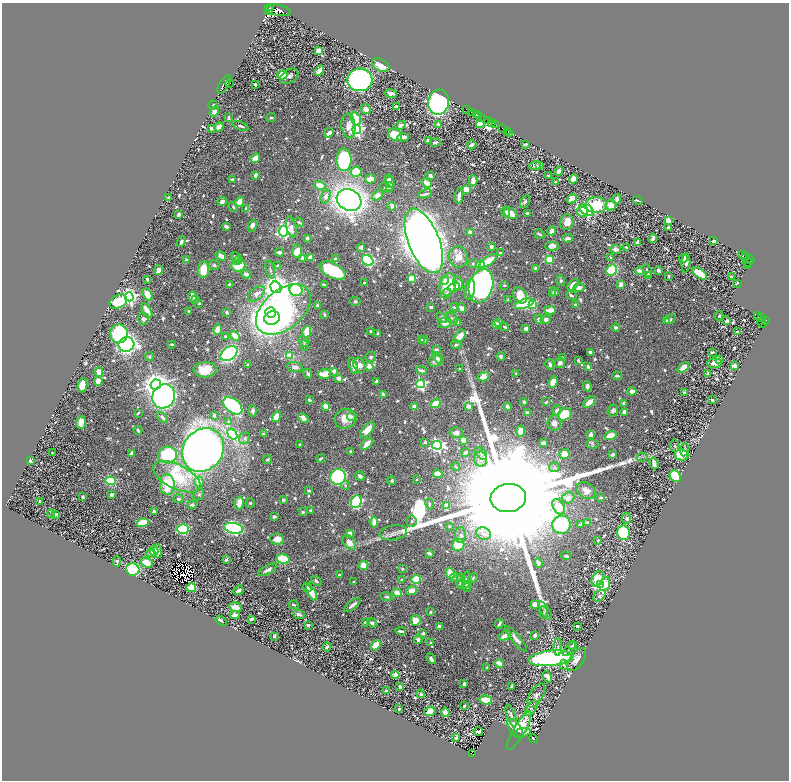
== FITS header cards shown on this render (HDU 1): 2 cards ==
NAXIS1  =                 1574
NAXIS2  =                 1556

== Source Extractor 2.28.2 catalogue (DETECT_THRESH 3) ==
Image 1574 x 1556 px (HDU 1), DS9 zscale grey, zoomed out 1/2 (1 PNG px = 2 x 2 image px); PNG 791 x 782 px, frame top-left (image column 2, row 1555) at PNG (2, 3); each listed source drawn as its Kron ellipse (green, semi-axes under 4 px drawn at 4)
Background 0.654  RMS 0.0075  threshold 0.0224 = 3 sigma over >= 5 px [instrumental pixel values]
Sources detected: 1172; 58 cannot appear on this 1/2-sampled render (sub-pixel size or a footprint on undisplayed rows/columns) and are neither listed nor drawn; of the other 1114, the 500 brightest by FLUX_AUTO listed and drawn (614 fainter detections omitted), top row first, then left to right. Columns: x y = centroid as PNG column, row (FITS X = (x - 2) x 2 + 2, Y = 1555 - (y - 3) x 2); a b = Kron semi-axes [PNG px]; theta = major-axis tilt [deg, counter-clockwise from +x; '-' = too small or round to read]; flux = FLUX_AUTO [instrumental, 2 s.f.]
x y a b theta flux
270 8 3 2 - 91
269 10 5 2 - 560
278 10 13 5 -11 1100
318 50 4 3 - 23
381 65 9 6 -30 29
319 71 6 3 47 16
282 75 5 4 - 59
289 76 10 6 36 7.4
360 80 12 11 - 460
230 83 4 2 - 120
224 84 10 4 58 3000
255 84 3 2 - 2.6
391 93 6 4 -10 6.7
439 102 13 10 84 620
213 105 4 3 - 3.5
396 107 3 3 - 3.7
366 109 5 5 - 11
467 109 3 1 - 13
214 111 5 4 - 10
471 112 3 2 - 410
476 115 2 2 - 270
479 116 2 1 - 91
229 117 4 2 - 3.8
271 118 5 3 - 2.5
482 118 2 1 - 74
356 119 7 5 -72 77
488 121 2 1 - 85
492 122 4 1 - 140
438 124 3 2 - 4
480 124 4 3 - 26
401 125 5 3 - 3.7
495 125 3 2 - 54
241 126 8 3 -20 4.6
348 126 12 7 -84 23
219 127 5 3 - 15
211 128 4 3 - 3.6
503 129 3 2 - 170
357 130 4 4 - 400
508 131 2 2 - 8.6
329 133 5 3 - 10
510 133 2 1 - 52
395 135 7 5 -30 66
403 137 6 3 3 14
428 141 2 2 - 26
435 142 5 3 - 2.8
525 144 4 2 - 2.9
471 145 5 2 - 7.6
255 158 5 3 - 22
344 160 11 7 90 240
535 165 6 4 20 4
539 165 4 3 - 3.9
559 171 4 3 - 11
356 172 5 5 - 53
255 175 4 2 - 5.7
548 175 4 3 - 2.7
430 176 3 3 - 4.9
232 179 4 3 - 2.6
371 179 5 4 - 13
389 179 3 2 - 3.5
573 179 4 4 - 14
473 181 5 3 - 16
389 182 5 5 - 12
555 182 4 3 - 2.9
427 183 5 4 - 16
320 185 6 4 -14 28
389 187 3 2 - 3.6
386 188 7 3 -22 9.4
467 190 4 3 - 26
425 194 7 2 13 5.4
378 195 6 4 46 12
326 196 7 4 71 8.9
459 196 8 3 82 8.9
168 198 3 2 - 2.8
572 198 5 4 - 14
617 199 5 3 - 8.3
349 200 13 10 -29 1400
638 200 5 2 - 3.8
222 202 4 3 - 7.3
239 202 5 3 - 27
525 202 7 4 58 4
596 205 11 8 0 73
611 205 6 5 - 12
392 206 4 3 - 5.4
233 207 5 3 - 2.5
246 208 4 3 - 3.1
587 210 8 5 -32 140
506 212 5 3 - 3.6
582 212 6 5 - 19
511 213 7 5 -32 22
527 213 4 3 - 3.8
179 215 4 3 - 9
668 221 4 3 - 16
299 222 5 3 - 2.6
567 222 8 6 78 20
226 226 4 3 - 5.7
252 226 6 4 65 11
291 227 11 5 -77 14
668 227 3 2 - 3.8
283 231 5 4 - 520
552 231 4 3 - 14
470 232 4 3 - 6.1
539 234 5 3 - 3.1
307 238 3 3 - 3.4
567 238 5 3 - 5.4
653 238 5 3 - 5.5
424 241 34 15 -68 5300
714 241 3 3 - 4.7
181 242 5 3 - 6.8
638 243 4 4 - 17
552 246 7 4 2 14
491 247 4 4 - 4.3
361 248 5 4 - 3.6
627 248 3 2 - 6.1
615 249 6 4 -11 8.6
297 251 6 5 - 28
279 252 4 3 - 5.6
501 253 3 2 - 4
743 255 2 1 - 56
221 256 5 4 - 14
745 256 3 1 - 35
235 257 5 4 - 4.6
310 257 4 3 - 10
458 257 11 9 -74 16
303 258 4 4 - 6.4
611 258 3 2 - 2.7
683 258 5 3 - 3.4
186 259 3 3 - 3.1
335 259 4 3 - 3.6
549 259 3 3 - 110
750 259 4 2 - 220
238 260 5 3 - 3
368 260 6 5 - 220
488 261 10 3 34 44
748 262 5 2 - 17
686 263 9 4 85 12
473 264 4 4 - 2.7
214 265 6 4 -16 3.6
238 265 7 6 - 49
481 265 4 4 - 31
747 265 3 2 - 15
278 266 3 3 - 4
536 268 4 4 - 3.7
203 269 8 5 83 36
159 270 5 3 - 12
270 270 9 3 -75 2.7
333 270 14 7 -26 120
612 270 5 5 - 140
647 270 6 3 -68 3.1
658 270 4 3 - 6.6
639 271 4 3 - 10
700 273 8 4 -33 56
246 274 5 4 - 7.1
648 276 3 3 - 10
668 276 3 2 - 2.7
732 277 3 2 - 3.2
147 279 3 2 - 2.5
411 279 3 3 - 85
445 280 4 3 - 8.2
561 281 5 4 - 3.9
364 283 3 2 - 4.4
737 283 2 2 - 2.9
229 284 2 2 - 6
458 284 7 4 -75 22
325 285 4 2 - 2.8
448 285 12 8 71 55
504 285 2 2 - 4.9
573 285 7 3 49 18
621 285 4 3 - 13
481 286 17 12 72 720
276 287 6 5 - 2300
454 287 6 4 22 12
579 288 5 3 - 11
470 289 10 5 83 23
296 290 6 6 - 130
554 292 5 3 - 5.2
446 293 5 3 - 2.7
148 294 6 4 -59 28
256 294 10 5 38 9.3
553 294 4 3 - 4.4
520 295 8 6 -58 52
571 295 5 3 - 3.9
129 297 4 4 - 750
193 297 5 3 - 19
195 299 4 3 - 4.8
508 300 4 2 - 2.7
118 301 9 6 28 90
355 301 5 4 - 2.8
199 303 2 2 - 2.5
524 304 10 4 18 160
533 304 4 3 - 44
317 305 4 2 - 3.8
575 305 3 2 - 3.7
431 307 3 2 - 4.9
454 307 4 3 - 2.5
462 308 5 3 - 13
283 309 32 19 39 920
147 310 8 3 -60 28
550 310 5 4 - 19
189 311 2 2 - 9.1
227 312 3 2 - 3
271 312 5 5 - 230
324 315 3 2 - 3.9
758 315 2 1 - 92
719 316 4 3 - 2.6
761 317 3 1 - 44
272 318 8 6 15 540
442 318 6 4 -44 4.5
452 318 7 5 -34 5.1
143 319 6 5 - 5.6
539 319 5 4 - 6.7
546 319 5 4 - 6.8
670 319 6 3 36 3.2
727 320 3 2 - 6.9
765 320 3 2 - 320
666 321 3 3 - 3.1
499 322 3 3 - 5.2
445 323 7 5 13 16
458 323 2 2 - 17
762 323 5 3 - 45
496 324 4 4 - 14
505 327 4 2 - 3.3
616 327 4 4 - 4.1
218 329 5 4 - 22
526 329 4 3 - 9.4
371 331 3 2 - 3
307 332 6 4 75 43
737 332 4 2 - 5.4
378 333 3 3 - 4.3
119 334 9 9 - 210
235 336 6 3 -46 17
460 336 8 4 50 24
226 337 4 4 - 4.6
422 340 3 3 - 2.5
424 340 4 3 - 3
304 342 6 4 -55 3
126 344 8 7 - 640
172 344 3 2 - 3.5
304 345 5 4 - 2.7
456 345 5 4 - 3.9
436 350 3 3 - 6.6
590 352 2 2 - 14
712 352 3 2 - 2.8
229 354 9 6 37 410
289 356 3 3 - 29
501 356 4 3 - 4.3
150 357 5 4 - 2.9
371 357 5 5 - 4.1
563 357 3 3 - 2.6
438 358 7 4 -47 7.5
720 359 4 3 - 9.3
578 360 3 2 - 2.7
435 361 6 6 - 9
560 363 5 5 - 7
715 363 7 5 1 12
247 364 3 3 - 2.6
550 364 5 3 - 6
359 365 8 5 -61 14
353 366 8 3 -71 17
369 366 4 3 - 16
734 366 4 3 - 6.7
295 367 8 5 -8 7.6
588 367 3 3 - 6.3
683 367 7 4 39 20
460 368 2 2 - 2.5
205 370 11 7 4 32
421 370 6 3 -19 6.1
334 371 3 3 - 8.4
99 372 4 3 - 18
707 373 4 3 - 3.4
308 374 5 2 - 3.4
324 374 6 5 - 28
516 374 3 2 - 2.6
617 376 5 2 - 3.9
484 377 6 4 16 17
339 378 4 3 - 8.9
98 381 4 3 - 15
376 381 3 2 - 4
553 382 6 4 69 19
421 384 4 4 - 270
82 385 7 4 82 51
156 385 5 5 - 2100
587 386 5 3 - 6.7
632 391 4 3 - 12
684 393 2 2 - 7.4
383 394 4 3 - 4.5
164 396 12 11 - 490
309 400 3 2 - 3.4
712 400 3 2 - 4.5
524 402 3 3 - 6.2
546 402 3 2 - 2.7
589 402 7 3 40 24
623 403 3 2 - 4.1
435 404 5 4 - 24
233 406 11 6 -38 310
469 406 3 3 - 22
326 407 4 3 - 26
414 407 4 4 - 11
507 407 3 3 - 6.4
557 410 5 3 - 9.6
613 410 6 5 - 5.6
253 411 6 4 -87 8
624 412 4 3 - 12
138 413 4 2 - 2.7
527 413 3 3 - 8
565 414 7 6 - 57
214 415 4 3 - 4.3
351 416 4 4 - 3.6
162 417 7 3 -47 5.6
276 417 6 3 59 23
303 418 5 3 - 12
346 419 11 9 22 25
229 422 4 3 - 4.5
81 423 6 5 - 22
554 423 7 6 - 8.1
138 430 4 2 - 6
367 430 10 5 49 25
521 431 5 4 - 17
456 433 6 5 - 12
232 434 6 4 -54 110
263 434 3 3 - 2.7
591 435 4 3 - 13
611 435 6 3 19 45
245 438 6 5 - 3.9
464 440 4 3 - 29
425 442 2 2 - 11
543 443 4 3 - 9.6
367 444 7 3 44 19
593 444 6 4 -15 3.3
300 445 4 3 - 3.3
437 445 5 4 - 440
674 446 6 4 -83 3.7
203 450 23 19 54 1900
684 450 6 4 83 3.1
350 452 3 2 - 3.9
466 452 4 3 - 8.4
52 453 3 2 - 3.1
131 453 4 3 - 8.3
481 454 7 4 -51 4.9
564 454 5 5 - 20
168 455 9 8 - 160
612 455 3 3 - 3.8
682 455 7 5 -14 60
642 457 5 3 - 2.6
321 458 4 2 - 3.9
268 459 5 3 - 3.5
481 459 8 6 -78 8.4
30 461 3 2 - 5.6
654 463 6 2 -73 14
456 466 4 3 - 3.2
554 467 5 5 - 4.1
438 474 5 3 - 20
360 476 5 3 - 5.5
675 476 6 5 - 110
177 477 26 12 -26 82
338 477 8 7 - 390
417 480 2 2 - 3.6
110 481 5 4 - 97
392 481 4 4 - 3.1
199 482 5 5 - 15
167 485 10 7 -86 82
345 485 4 4 - 2.6
586 490 10 7 -34 16
309 491 3 2 - 3.4
199 494 6 5 - 2.9
111 495 3 3 - 5.7
83 497 3 3 - 3.3
508 498 18 14 7 220000
568 498 6 5 - 12
601 498 4 3 - 4.3
178 499 5 4 - 4.5
283 500 3 3 - 4.1
40 501 3 2 - 3.2
356 502 6 5 - 270
239 503 6 4 78 18
250 503 5 4 - 3.1
429 504 5 3 - 2.8
192 505 5 3 - 3
446 506 3 3 - 20
559 507 8 5 -59 25
311 510 3 2 - 3.9
155 512 3 3 - 9.5
303 512 3 2 - 4.5
51 514 4 3 - 2.6
55 514 3 3 - 3.5
274 517 3 3 - 4.2
627 519 5 4 - 6.1
412 521 6 5 - 3.6
374 522 5 3 - 13
588 522 4 3 - 3.4
143 523 6 4 17 49
562 525 9 9 - 100
581 525 4 3 - 7.4
449 526 2 2 - 2.8
234 528 9 5 -11 390
183 529 6 5 - 130
350 533 3 3 - 11
393 533 14 7 9 9.3
624 533 7 6 - 140
484 534 7 6 - 7.4
460 535 8 5 -88 4.9
277 539 7 5 -3 18
598 540 2 2 - 2.6
349 542 8 5 -51 16
458 545 6 6 - 52
154 551 5 4 - 24
158 551 7 3 -84 9.8
151 553 5 3 - 8.1
429 553 3 2 - 5
566 556 5 3 - 4.9
283 559 7 4 -13 71
226 560 2 2 - 16
117 562 5 3 - 4.5
147 563 6 5 - 31
538 563 5 3 - 8.6
364 565 5 4 - 18
133 569 7 6 - 130
402 569 3 2 - 2.8
268 570 10 3 29 7.7
450 573 5 4 - 32
339 575 3 2 - 3
456 578 6 3 -10 3.5
460 578 3 3 - 8.9
473 578 5 4 - 2.9
416 579 5 4 - 86
598 579 8 5 63 80
402 580 3 2 - 3.5
467 580 8 4 86 9.4
316 581 6 3 -38 3.2
354 582 3 2 - 2.7
461 584 5 4 - 8.8
600 584 3 3 - 410
605 584 7 5 70 64
466 586 5 4 - 4.8
191 587 5 4 - 44
307 587 5 3 - 3.2
239 590 5 3 - 6.8
411 591 5 4 - 17
312 592 9 4 -61 19
397 593 5 3 - 15
599 596 7 4 37 3.2
386 597 6 4 -11 3.7
535 604 4 4 - 15
294 605 5 2 - 2.7
352 605 10 3 40 7.2
236 607 6 4 -10 21
545 611 10 4 -58 4.7
430 612 3 2 - 3.2
544 612 6 4 -84 2.7
299 614 6 3 -20 6
235 615 5 3 - 9.2
251 619 3 2 - 6.3
416 620 5 5 - 23
221 621 6 2 -39 3.3
365 622 3 3 - 3.6
372 623 5 3 - 6.6
499 624 4 2 - 6.7
308 625 3 3 - 6.1
440 626 4 3 - 4.5
577 626 3 2 - 2.8
401 631 5 2 - 4.3
423 633 3 3 - 3.6
535 635 3 3 - 7.8
274 636 3 2 - 3.7
505 636 7 3 27 16
516 639 16 4 -50 9.1
418 640 4 4 - 8.4
430 643 4 3 - 2.6
376 645 5 4 - 32
573 645 4 3 - 2.9
327 647 4 2 - 3.7
558 647 9 4 86 3.2
569 649 8 3 48 3.7
551 658 22 7 6 440
431 659 6 3 -50 8.4
577 660 13 7 56 14
500 664 4 3 - 18
564 665 5 3 - 2.7
487 668 3 2 - 4
395 675 4 3 - 21
547 677 6 3 -61 10
464 684 3 2 - 7.3
400 686 4 3 - 6.4
512 686 3 2 - 7.4
386 691 4 2 - 2.5
421 694 4 3 - 5.3
536 695 13 6 61 8.9
486 700 6 4 -9 30
464 706 3 2 - 3.7
532 708 9 4 55 5.1
399 709 2 2 - 9.1
430 711 5 4 - 14
445 712 5 3 - 11
511 715 11 3 -71 4.9
515 729 11 5 -56 39
519 730 22 6 60 64
478 731 5 3 - 7.4
523 732 8 3 9 32
456 738 4 3 - 2.5
533 739 5 2 - 99
473 754 4 1 - 77
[614 fainter detections neither listed nor drawn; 58 sub-pixel or undisplayed-footprint detections neither listed nor drawn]